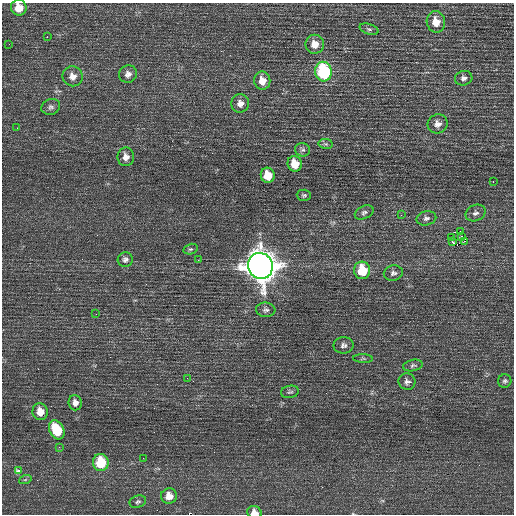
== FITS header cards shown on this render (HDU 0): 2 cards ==
NAXIS1  =                  512 / Axis length
NAXIS2  =                  512 / Axis length

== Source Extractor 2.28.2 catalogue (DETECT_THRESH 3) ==
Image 512 x 512 px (HDU 0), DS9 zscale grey, 1 PNG px = 1 image px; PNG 516 x 516 px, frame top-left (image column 1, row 512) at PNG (2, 3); each listed source drawn as its Kron ellipse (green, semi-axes under 4 px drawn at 4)
Background 0.298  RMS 0.66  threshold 1.99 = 3 sigma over >= 5 px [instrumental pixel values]
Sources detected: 57; all 57 listed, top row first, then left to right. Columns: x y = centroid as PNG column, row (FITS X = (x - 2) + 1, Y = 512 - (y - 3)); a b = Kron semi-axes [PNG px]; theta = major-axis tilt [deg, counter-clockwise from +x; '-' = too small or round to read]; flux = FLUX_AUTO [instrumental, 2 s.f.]
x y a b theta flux
19 8 8 8 - 600
436 22 10 9 - 600
369 29 10 5 -18 100
47 37 2 2 - 300
9 44 2 2 - 30
315 44 9 9 - 470
323 72 10 8 -77 4400
128 74 9 8 - 220
73 76 10 10 - 340
464 78 9 7 14 170
262 81 9 8 - 490
240 103 9 9 - 280
51 107 9 8 - 150
437 124 10 9 - 270
17 128 2 2 - 22
326 144 7 5 -11 83
303 150 7 7 - 110
126 157 9 8 - 280
295 164 8 7 - 730
268 175 7 7 - 760
493 182 3 2 - 240
304 195 7 5 -3 80
364 212 10 6 27 140
475 213 10 8 24 170
401 215 2 2 - 75
426 218 10 7 12 150
460 231 3 2 - 61
461 236 3 3 - 65
451 238 2 2 - 92
464 241 3 2 - 54
453 242 3 2 - 56
191 249 7 5 14 86
125 260 7 7 - 150
198 260 2 2 - 300
260 266 13 12 - 68000
362 270 9 8 - 1500
393 273 9 7 11 160
266 310 9 7 -5 140
96 314 3 2 - 49
344 345 10 8 2 180
363 359 10 4 -2 89
413 365 10 5 12 110
187 378 2 2 - 150
505 381 6 6 - 100
407 382 8 8 - 180
290 392 9 6 11 110
75 403 7 6 - 210
40 412 8 7 - 460
57 430 10 7 -64 1600
59 447 3 2 - 84
143 458 2 2 - 63
101 462 8 8 - 1500
18 470 4 4 - 280
25 480 6 4 19 64
169 496 8 7 - 450
138 502 8 6 21 95
254 512 7 6 - 310
At the frame edge (FLAGS 8, measured only in part): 2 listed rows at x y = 19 8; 254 512